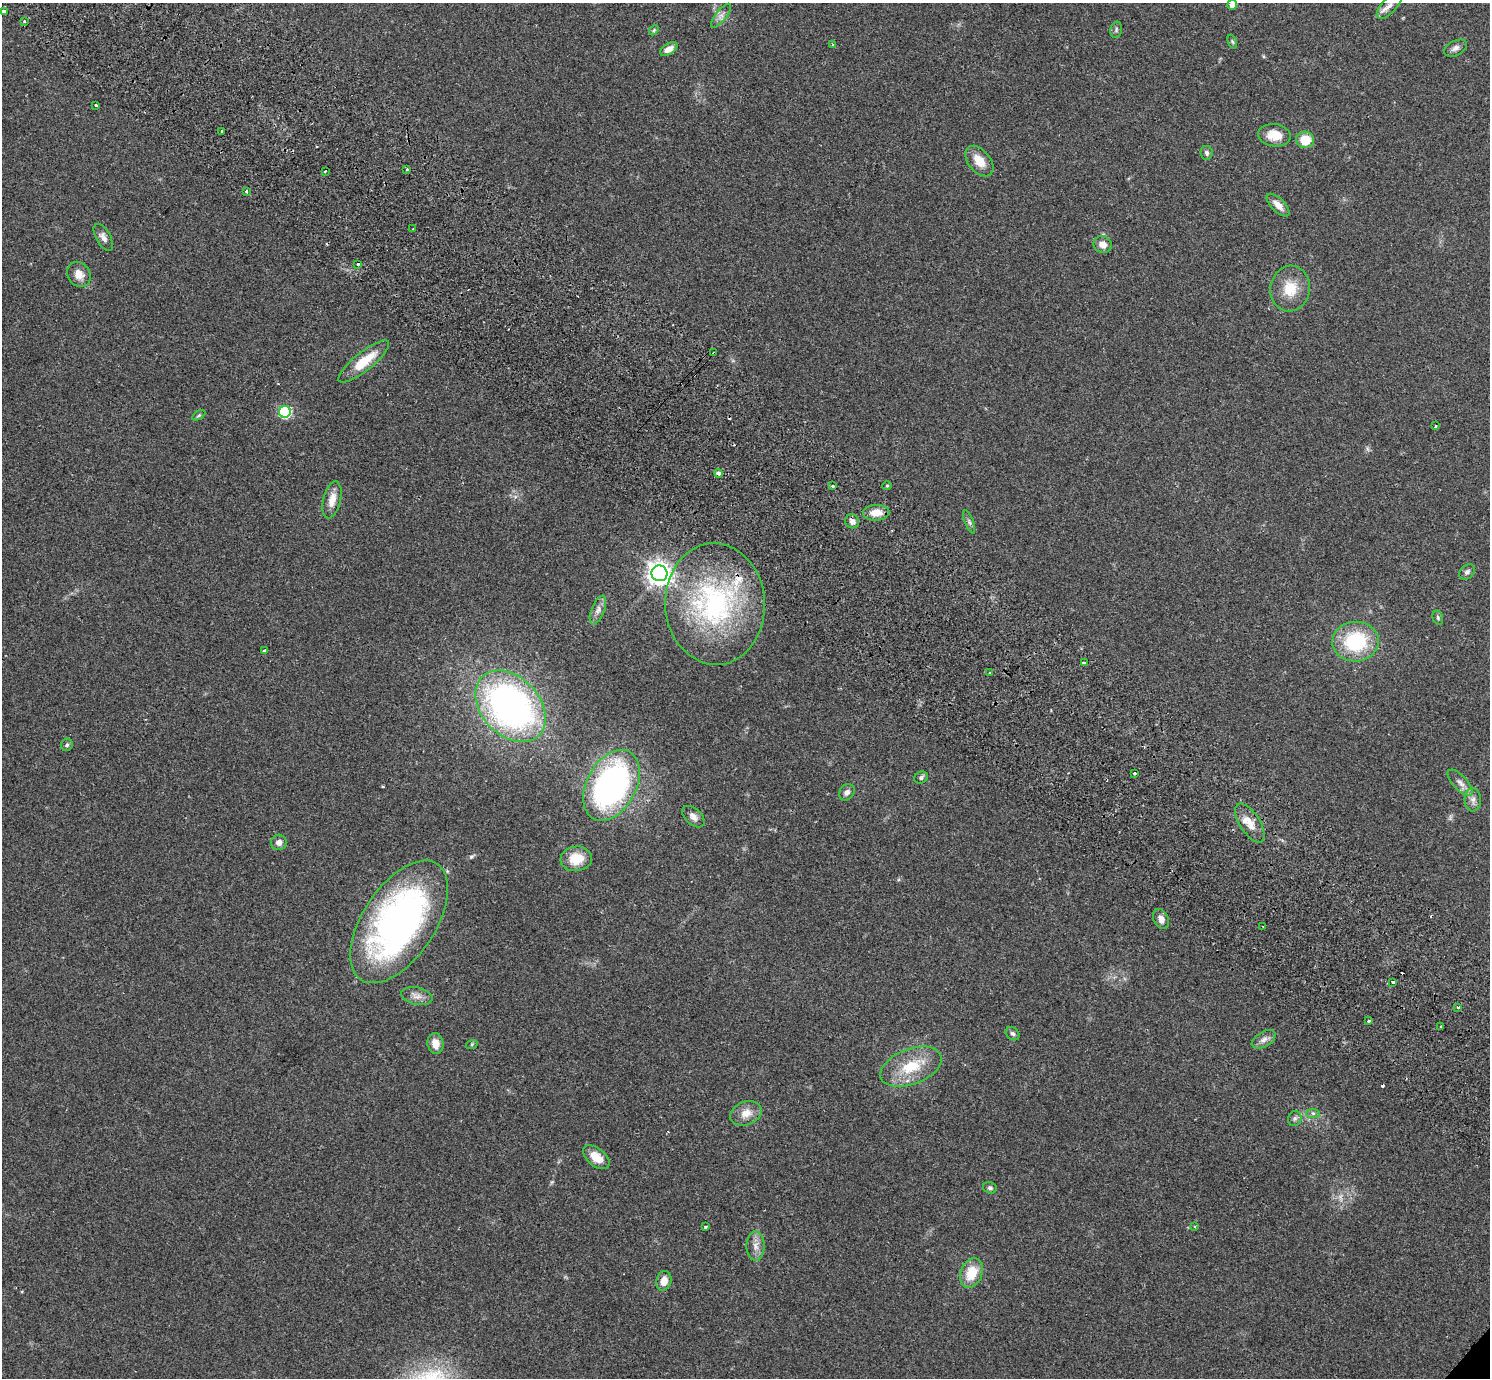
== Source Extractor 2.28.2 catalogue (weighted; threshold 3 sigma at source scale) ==
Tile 11 of 4 x 4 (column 3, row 3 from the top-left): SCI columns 3016-4503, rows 1581-2956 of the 6035 x 6052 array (HDU 1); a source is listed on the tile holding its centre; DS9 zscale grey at full resolution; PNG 1492 x 1380 px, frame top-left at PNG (2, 3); each listed source drawn as its Kron ellipse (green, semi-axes under 4 px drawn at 4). Shown black and unused: <1% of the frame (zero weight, under 2 of 3 exposures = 3% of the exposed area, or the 3 px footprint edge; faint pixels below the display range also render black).
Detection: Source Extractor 2.28.2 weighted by HDU 2 'WHT'; one run over the whole footprint, this tile lists its part. Background 0.0836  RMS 0.0076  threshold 0.034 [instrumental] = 3 sigma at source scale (4.5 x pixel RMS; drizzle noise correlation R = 1.50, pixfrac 1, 0.05/0.05 arcsec/px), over >= 5 px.
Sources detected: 89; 5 cosmic-ray / hot-pixel residue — neither listed nor drawn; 1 inside a brighter listed object's ellipse — not listed separately; the other 83 listed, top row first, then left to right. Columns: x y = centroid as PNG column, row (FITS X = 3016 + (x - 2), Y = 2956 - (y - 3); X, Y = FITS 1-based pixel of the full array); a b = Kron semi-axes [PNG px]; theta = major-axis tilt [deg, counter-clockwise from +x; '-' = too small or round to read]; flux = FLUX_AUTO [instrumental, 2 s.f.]
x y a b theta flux
1232 5 5 5 - 5.7
1390 5 17 7 47 5.4
4 11 3 3 - 3.5
721 16 14 5 51 3.7
24 21 3 2 - 1.6
654 30 6 4 47 1
1116 30 8 5 77 1.6
1232 42 7 4 -70 1.1
832 45 3 3 - 0.93
1455 48 12 7 28 3.2
669 49 9 5 31 5.4
96 105 3 3 - 0.83
222 131 3 3 - 2.2
1274 135 16 11 -7 11
1305 140 9 8 - 17
1207 153 7 6 - 2.2
979 161 17 11 -51 12
407 169 3 3 - 1.5
325 171 3 2 - 0.93
246 191 3 3 - 0.79
1278 205 14 7 -45 5.8
412 229 4 2 - 0.65
103 237 15 7 -60 3.8
1102 245 9 8 - 5.5
358 264 3 3 - 1.4
79 274 13 11 -51 6.4
1290 289 23 20 80 18
714 353 4 3 - 8.6
364 361 31 9 39 19
285 412 6 6 - 76
199 415 7 4 30 1.1
1435 426 3 2 - 0.7
718 473 4 4 - 2.7
833 486 4 3 - 0.95
887 486 4 4 - 0.99
332 500 19 8 76 8.3
876 513 13 8 3 9.4
852 521 7 7 - 3.4
969 522 12 4 -69 1.9
1467 572 9 6 42 2.3
659 573 8 7 - 630
715 604 61 50 -87 130
598 610 15 6 68 4.1
1438 618 7 5 -75 1.2
1355 642 23 20 4 50
264 651 4 3 - 2.7
1084 663 4 3 - 3.8
990 673 3 2 - 1.1
511 706 41 29 -46 270
67 745 6 6 - 1.4
1135 773 3 3 - 18
921 777 7 6 - 1.7
1460 783 17 7 -47 4.8
612 785 38 24 61 200
847 792 9 7 47 3.1
1473 800 11 8 -88 4.1
693 817 13 8 -43 4
1250 823 22 10 -57 9.7
279 842 8 7 - 3.3
576 859 15 12 5 16
1161 919 10 7 -67 4.1
399 922 69 36 56 280
1263 927 3 2 - 0.73
1393 982 3 3 - 2.9
417 996 16 8 -12 5
1458 1007 3 3 - 1
1369 1021 3 3 - 3.1
1441 1027 3 3 - 0.9
1013 1034 7 6 - 1.8
1264 1039 13 7 29 4
435 1044 10 8 -78 6.8
472 1044 6 4 19 0.86
911 1067 32 17 21 27
746 1113 16 11 22 8.5
1313 1113 7 4 -1 1.6
1295 1119 8 6 69 2
596 1157 15 8 -39 12
990 1188 7 5 -18 1.7
1195 1226 3 3 - 0.78
706 1227 3 3 - 1.5
756 1246 15 9 -89 5.6
971 1273 15 10 68 17
664 1281 10 7 76 7.3
Overlapping masked pixels (flux is a lower limit): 1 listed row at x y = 714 353
Isophote crosses this tile's border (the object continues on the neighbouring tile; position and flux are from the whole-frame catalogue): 1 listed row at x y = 1232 5